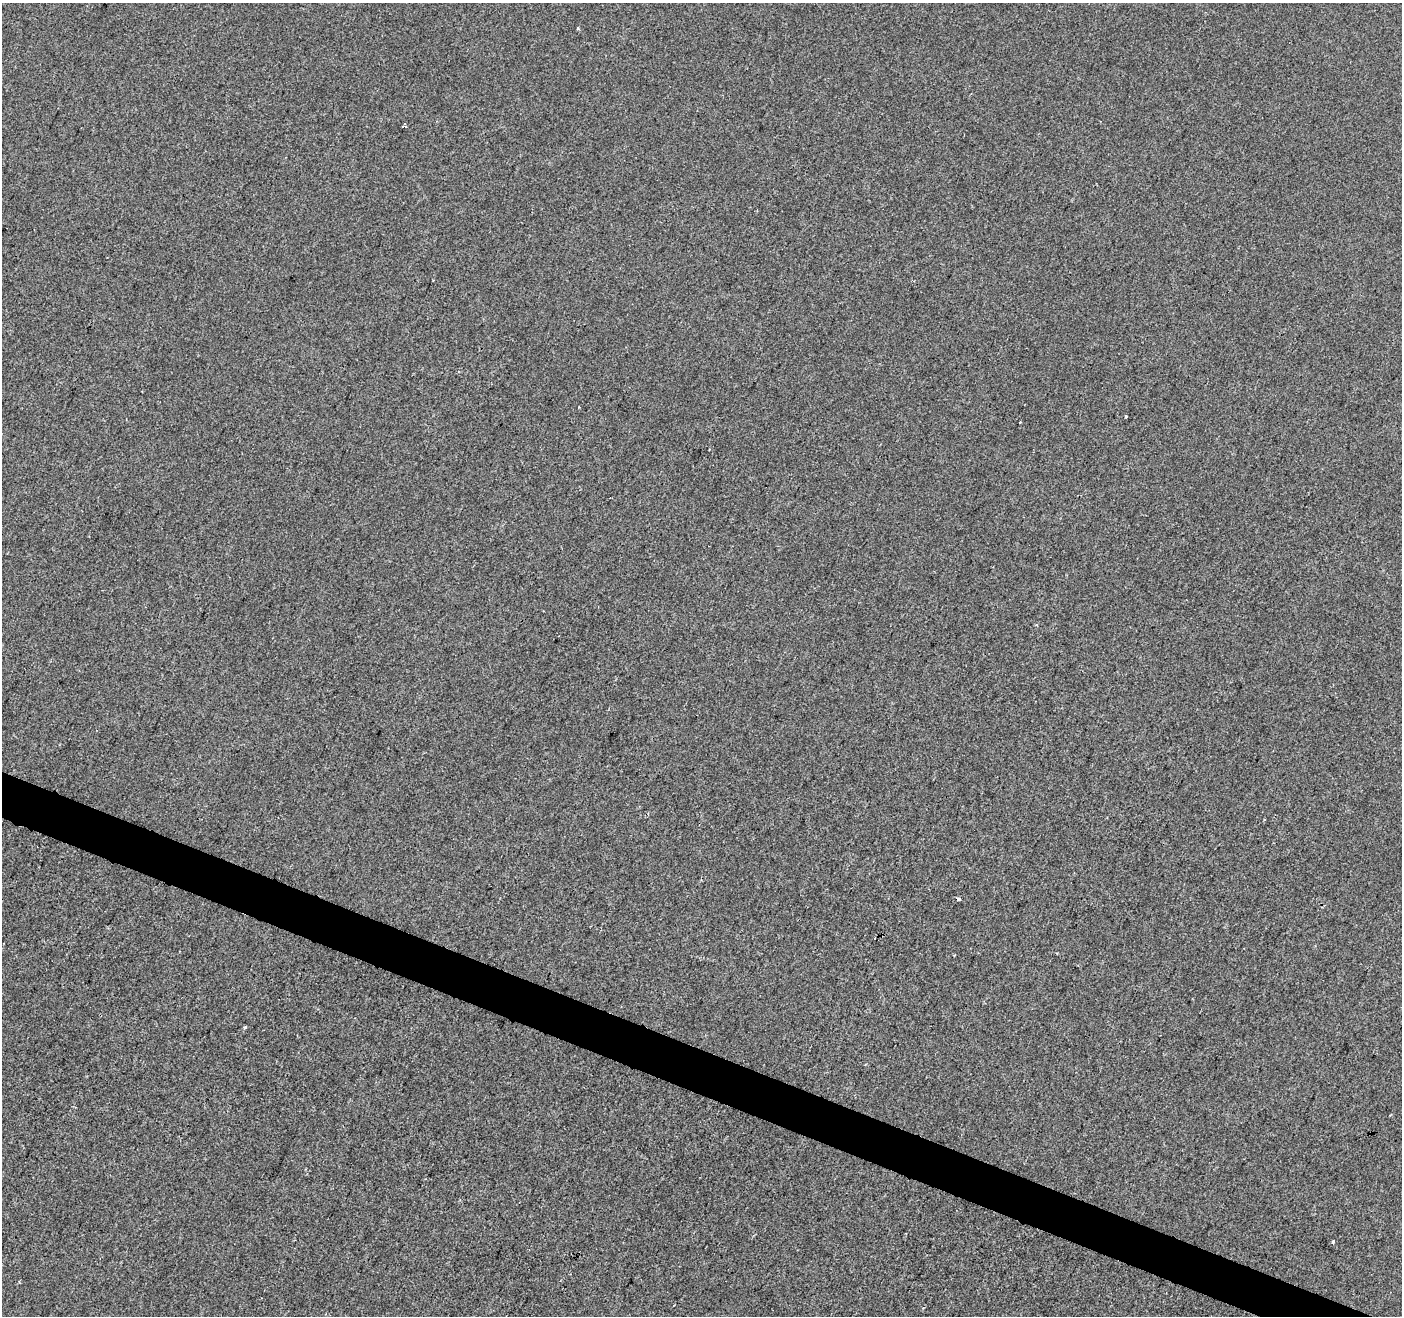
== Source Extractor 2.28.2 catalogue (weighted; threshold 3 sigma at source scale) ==
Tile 6 of 4 x 4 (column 2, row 2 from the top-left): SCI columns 1408-2807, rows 2899-4212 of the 5607 x 5732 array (HDU 1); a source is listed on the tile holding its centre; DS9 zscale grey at full resolution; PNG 1404 x 1318 px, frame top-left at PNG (2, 3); no overlay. Shown black and unused: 3% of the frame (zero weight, under 2 of 3 exposures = <1% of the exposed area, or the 3 px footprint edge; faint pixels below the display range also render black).
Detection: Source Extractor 2.28.2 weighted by HDU 2 'WHT'; one run over the whole footprint, this tile lists its part. Background -8.81e-04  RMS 0.0042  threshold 0.0189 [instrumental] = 3 sigma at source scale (4.5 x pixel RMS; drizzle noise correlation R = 1.50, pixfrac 1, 0.0396/0.0396 arcsec/px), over >= 5 px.
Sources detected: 8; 2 cosmic-ray / hot-pixel residue — not listed; the other 6 listed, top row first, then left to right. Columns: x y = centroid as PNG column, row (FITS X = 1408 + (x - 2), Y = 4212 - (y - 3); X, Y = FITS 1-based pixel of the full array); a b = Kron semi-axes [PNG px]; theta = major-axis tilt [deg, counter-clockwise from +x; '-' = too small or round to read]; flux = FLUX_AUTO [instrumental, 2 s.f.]
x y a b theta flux
578 29 3 3 - 0.6
403 126 4 3 - 4.2
1126 417 3 2 - 0.62
245 1027 4 4 - 0.58
1333 1242 4 3 - 0.83
923 1308 3 3 - 0.65